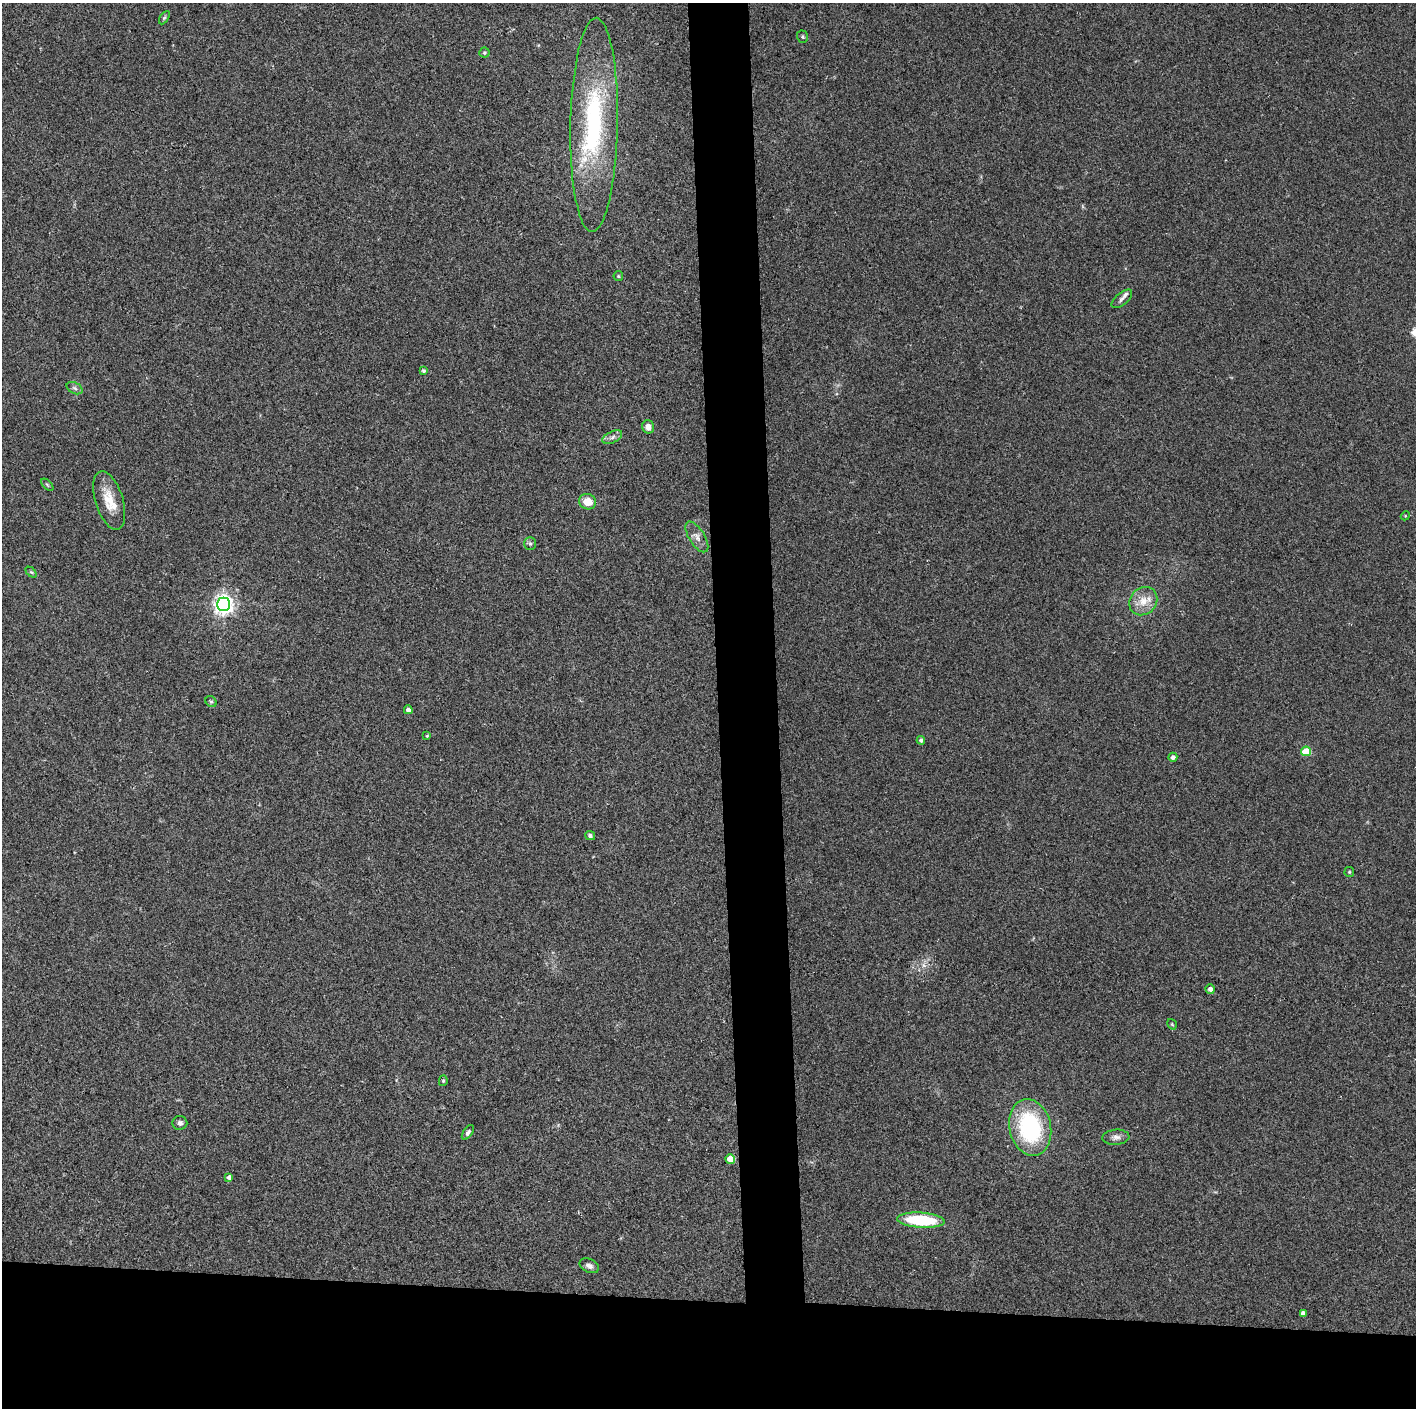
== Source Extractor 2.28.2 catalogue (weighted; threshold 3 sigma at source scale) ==
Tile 8 of 3 x 3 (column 2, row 3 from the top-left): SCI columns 1415-2828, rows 1-1406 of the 4242 x 4218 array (HDU 1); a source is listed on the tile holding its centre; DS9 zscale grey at full resolution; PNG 1418 x 1410 px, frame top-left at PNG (2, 3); each listed source drawn as its Kron ellipse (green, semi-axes under 4 px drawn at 4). Shown black and unused: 12% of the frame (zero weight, under 2 of 3 exposures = <1% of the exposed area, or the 3 px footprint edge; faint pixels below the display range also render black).
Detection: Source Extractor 2.28.2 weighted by HDU 2 'WHT'; one run over the whole footprint, this tile lists its part. Background 0.077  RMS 0.0093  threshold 0.0418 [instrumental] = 3 sigma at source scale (4.5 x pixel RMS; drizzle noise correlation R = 1.50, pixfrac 1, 0.05/0.05 arcsec/px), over >= 5 px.
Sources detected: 43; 1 inside a brighter object's white glare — neither listed nor drawn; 3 inside a brighter listed object's ellipse — not listed separately; the other 39 listed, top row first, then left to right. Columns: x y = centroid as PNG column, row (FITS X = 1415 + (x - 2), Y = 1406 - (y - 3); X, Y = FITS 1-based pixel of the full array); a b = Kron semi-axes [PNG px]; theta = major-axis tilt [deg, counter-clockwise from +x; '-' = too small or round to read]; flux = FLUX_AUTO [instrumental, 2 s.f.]
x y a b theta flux
164 18 7 4 58 1.5
802 37 6 5 - 1.4
484 53 5 5 - 1.6
594 125 107 24 89 140
618 276 5 4 - 1.1
1122 299 12 6 41 3.1
424 371 4 4 - 1.8
75 388 8 5 -27 2.2
648 427 7 6 - 6.8
612 437 10 5 25 3.6
47 485 7 3 -45 1.1
109 500 30 14 -73 20
587 502 8 7 - 12
1405 516 4 3 - 0.82
697 537 17 7 -58 6.2
530 544 6 5 - 1.8
31 572 6 4 -43 1.2
1143 601 15 13 49 14
224 604 7 6 - 500
211 702 6 5 - 1.5
408 710 4 4 - 4.7
427 736 4 3 - 0.94
921 740 4 4 - 2.5
1306 751 5 4 - 35
1173 757 4 4 - 3.3
590 836 5 4 - 2.2
1349 872 5 4 - 1.2
1210 989 4 4 - 4.5
1172 1024 5 3 - 0.93
443 1081 5 4 - 1.3
180 1123 7 7 - 3.1
1030 1127 29 20 -77 100
468 1132 8 4 54 2.3
1116 1137 13 7 4 4.4
730 1159 5 4 - 21
229 1177 4 4 - 4.5
921 1220 24 7 -4 59
589 1266 10 6 -25 4.2
1303 1313 4 4 - 4